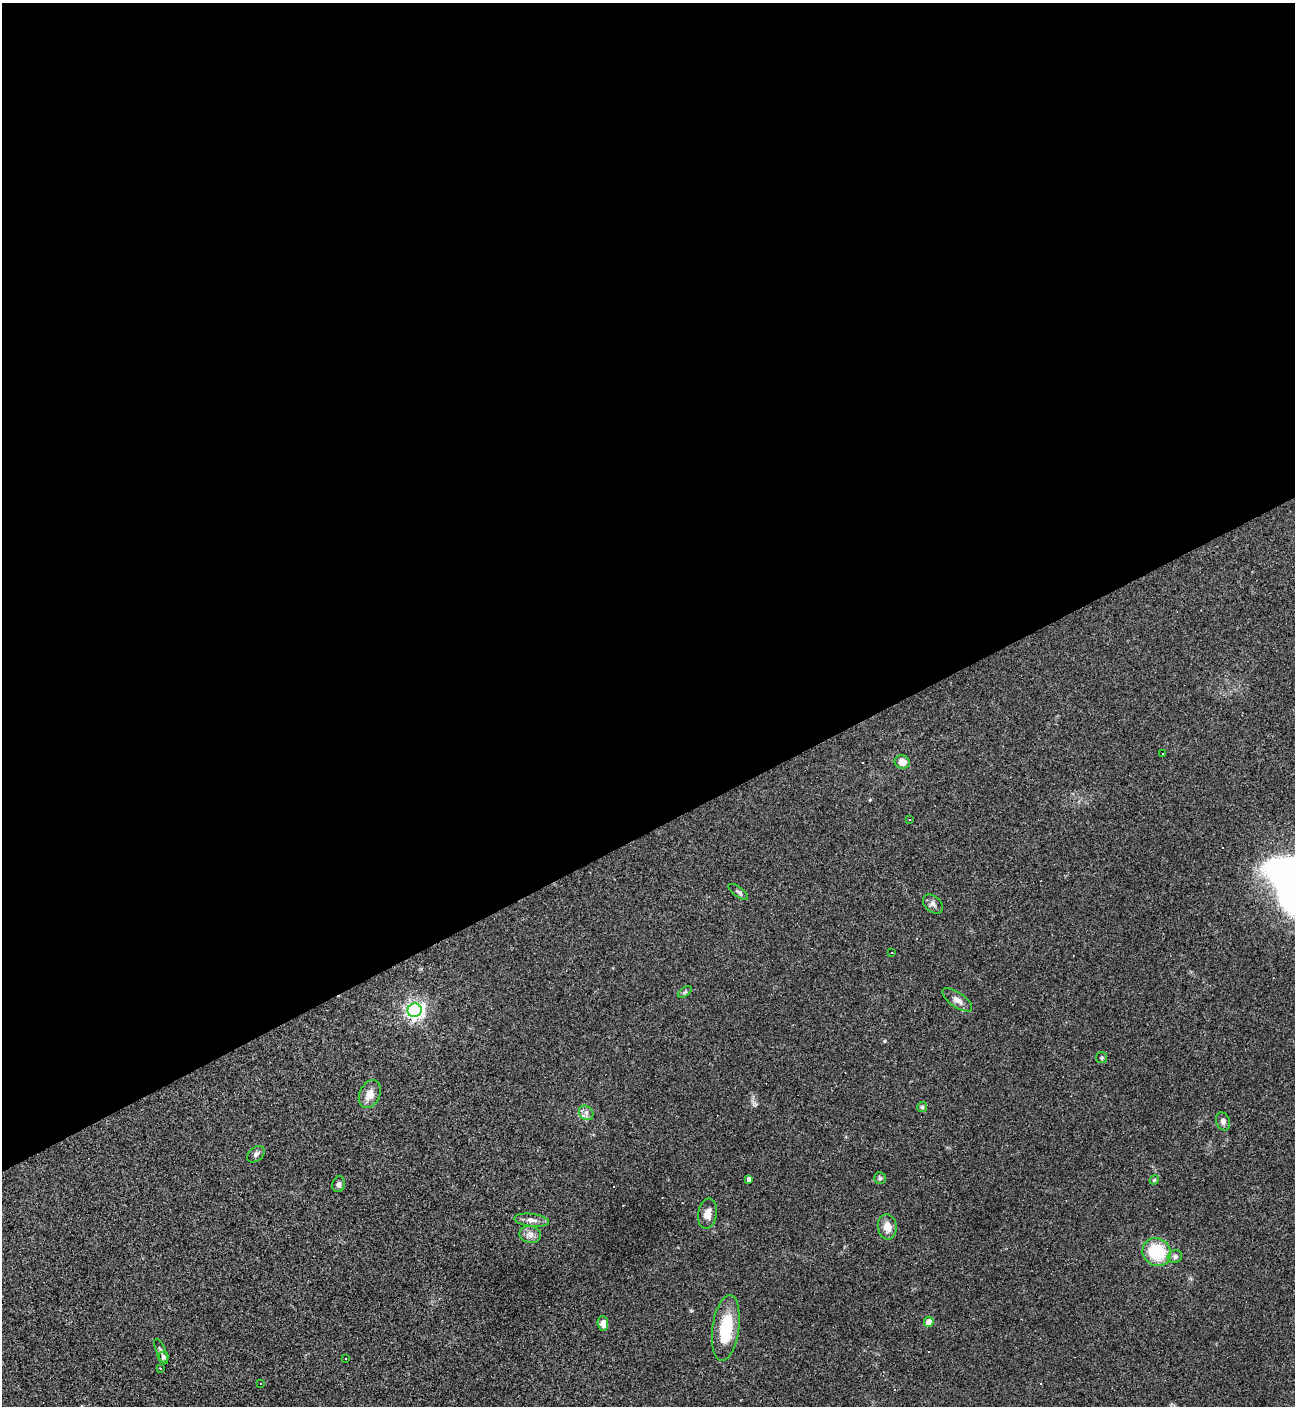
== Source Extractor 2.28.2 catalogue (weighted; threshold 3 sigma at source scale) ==
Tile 2 of 4 x 4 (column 2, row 1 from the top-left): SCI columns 1575-2867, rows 4212-5615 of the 5603 x 5615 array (HDU 1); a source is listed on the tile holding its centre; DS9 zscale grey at full resolution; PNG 1297 x 1408 px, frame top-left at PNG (2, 3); each listed source drawn as its Kron ellipse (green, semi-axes under 4 px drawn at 4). Shown black and unused: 59% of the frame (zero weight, under 3 of 4 exposures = <1% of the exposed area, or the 3 px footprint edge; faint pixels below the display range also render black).
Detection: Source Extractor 2.28.2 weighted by HDU 2 'WHT'; one run over the whole footprint, this tile lists its part. Background 0.0486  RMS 0.0051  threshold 0.0231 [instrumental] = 3 sigma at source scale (4.5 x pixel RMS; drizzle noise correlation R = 1.50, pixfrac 1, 0.05/0.05 arcsec/px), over >= 5 px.
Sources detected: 43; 10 cosmic-ray / hot-pixel residue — neither listed nor drawn; the other 33 listed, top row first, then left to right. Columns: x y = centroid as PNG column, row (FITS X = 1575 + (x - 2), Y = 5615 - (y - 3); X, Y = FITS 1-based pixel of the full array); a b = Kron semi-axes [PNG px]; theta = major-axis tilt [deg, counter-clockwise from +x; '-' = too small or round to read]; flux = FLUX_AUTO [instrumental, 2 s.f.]
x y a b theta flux
1162 753 3 3 - 0.67
902 762 7 7 - 4.7
910 820 3 3 - 0.79
738 892 11 5 -37 1.2
933 904 11 7 -42 2
892 953 2 2 - 0.39
685 992 8 4 37 0.83
957 1000 17 7 -34 3.3
415 1010 7 6 - 220
1102 1058 5 5 - 0.81
370 1094 15 10 66 4.9
922 1107 5 5 - 0.83
586 1113 8 6 -46 1.8
1223 1121 9 7 -70 1.8
256 1154 10 7 40 1.6
880 1178 6 6 - 0.93
749 1179 4 4 - 1.9
1154 1180 5 4 - 0.59
339 1184 8 6 73 1.4
707 1214 15 9 80 3.9
532 1220 17 6 -7 2.9
887 1227 12 9 -82 5.4
530 1234 11 8 -11 2.7
1157 1252 15 13 -35 23
1175 1257 7 6 - 1.8
929 1322 5 5 - 4
603 1323 7 5 -86 3.4
726 1328 33 13 82 23
161 1352 13 4 -67 1.4
163 1357 5 5 - 1.9
345 1359 3 2 - 0.54
161 1368 3 2 - 0.64
260 1384 3 2 - 0.48